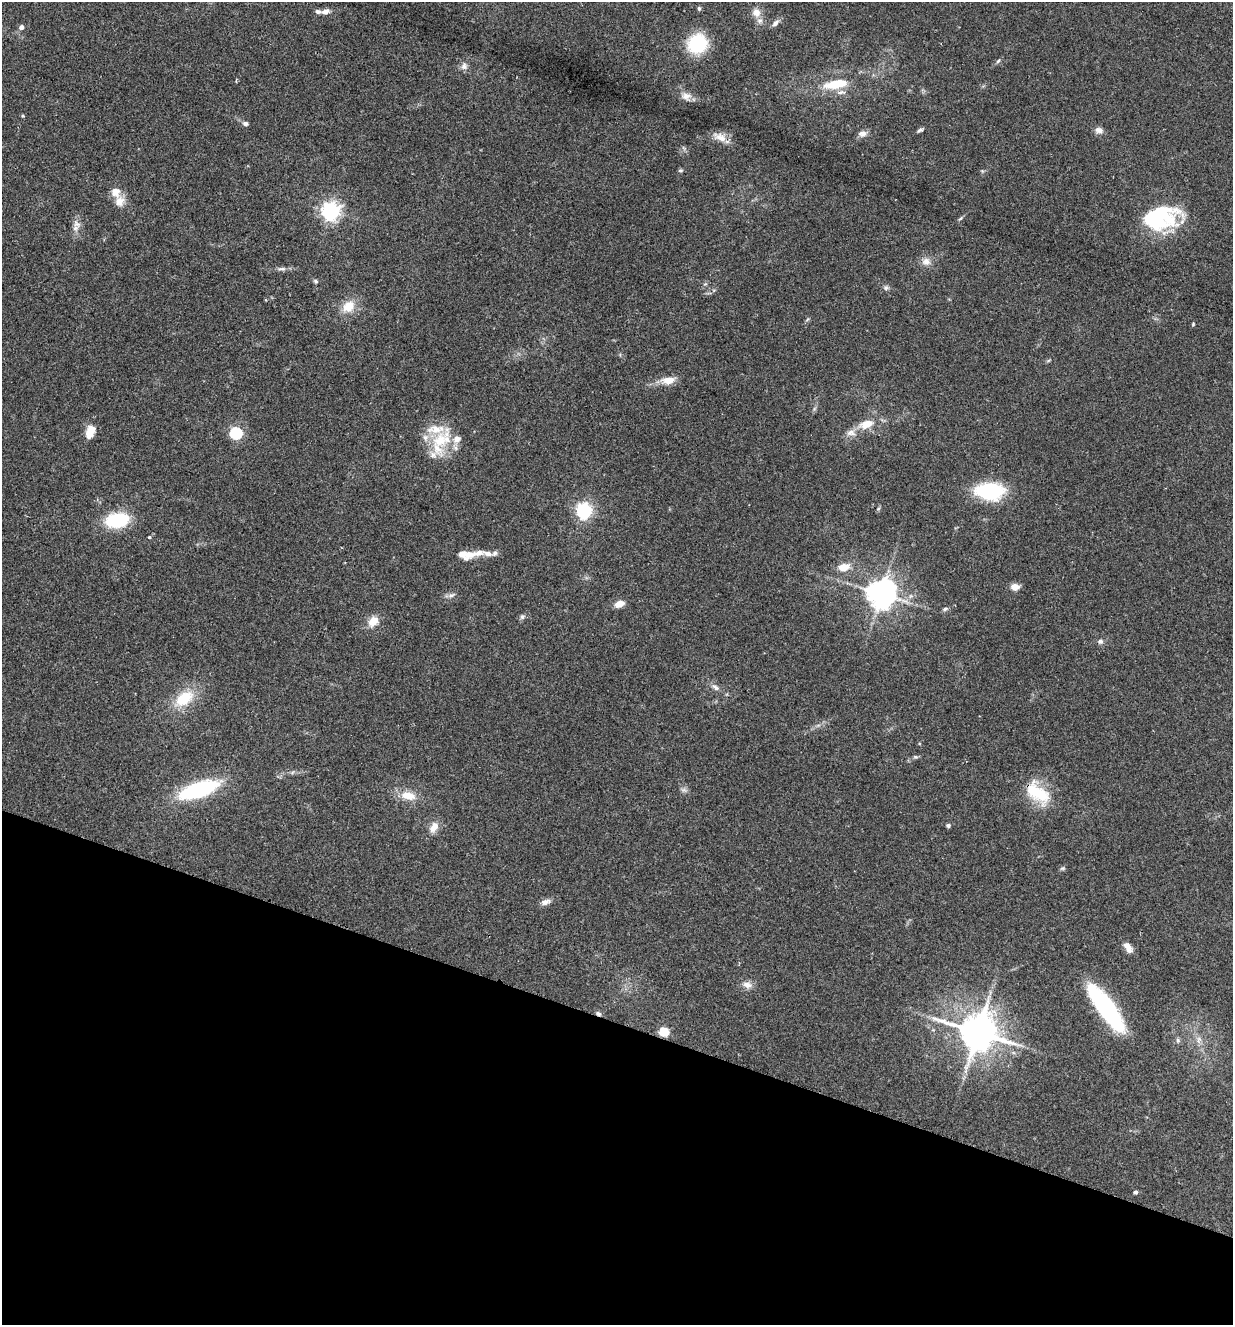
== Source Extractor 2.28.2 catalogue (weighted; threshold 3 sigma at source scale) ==
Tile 15 of 4 x 4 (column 3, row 4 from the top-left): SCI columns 2649-3879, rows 25-1347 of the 5425 x 5337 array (HDU 1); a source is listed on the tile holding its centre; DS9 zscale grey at full resolution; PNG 1235 x 1327 px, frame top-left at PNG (2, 2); no overlay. Shown black and unused: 23% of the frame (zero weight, under 2 of 3 exposures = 3% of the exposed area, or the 3 px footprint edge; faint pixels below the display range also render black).
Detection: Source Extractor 2.28.2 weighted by HDU 2 'WHT'; one run over the whole footprint, this tile lists its part. Background 0.152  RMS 0.01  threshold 0.047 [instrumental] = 3 sigma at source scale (4.5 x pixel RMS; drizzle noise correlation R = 1.50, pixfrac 1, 0.05/0.05 arcsec/px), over >= 5 px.
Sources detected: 79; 1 too faint to see at this stretch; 2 inside a brighter object's white glare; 1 cosmic-ray / hot-pixel residue — not listed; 9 inside a brighter listed object's ellipse — not listed separately; the other 66 listed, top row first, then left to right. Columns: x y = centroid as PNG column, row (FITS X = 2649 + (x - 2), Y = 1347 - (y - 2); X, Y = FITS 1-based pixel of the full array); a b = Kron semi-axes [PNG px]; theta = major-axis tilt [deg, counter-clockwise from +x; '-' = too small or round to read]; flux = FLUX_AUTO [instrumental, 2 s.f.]
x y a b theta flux
699 8 6 5 - 1.5
325 12 11 6 8 5.3
756 13 12 11 - 8.5
775 23 12 6 43 3.7
21 27 5 5 - 4.1
697 44 17 16 - 61
998 61 7 4 45 1.7
464 66 9 8 - 4.4
236 81 5 3 - 1
836 84 29 10 10 27
686 96 13 10 -10 7
245 124 6 5 - 2.9
920 130 9 4 26 2
1099 130 11 8 -11 4.6
863 134 11 8 11 5.1
720 137 21 10 -22 10
680 170 7 3 8 1.4
115 192 12 11 - 9.6
331 211 7 6 - 500
1162 213 44 29 -26 70
960 218 7 4 45 1.5
76 224 9 8 - 5
926 261 12 10 -14 7.1
282 269 12 5 -1 3.3
316 281 7 4 -28 1.7
886 288 7 6 - 2.5
348 306 16 13 40 17
1193 324 4 4 - 1
668 380 17 9 3 12
867 424 18 10 18 16
91 429 12 12 - 9.6
236 433 6 5 - 140
851 433 13 8 -2 6.3
441 440 36 22 45 43
990 491 22 13 -1 90
584 511 6 6 - 320
117 520 25 15 7 50
149 537 4 3 - 1.3
495 553 8 6 34 2.7
466 554 27 11 -4 15
844 567 14 9 12 12
1015 587 9 8 - 7.1
882 594 8 8 - 1600
451 595 7 4 1 2.6
620 604 9 6 21 9.7
945 609 8 5 11 2.1
522 617 7 6 - 2.4
373 621 15 11 50 11
1100 641 7 6 - 3
715 687 12 6 -40 4.4
184 698 26 16 36 32
915 757 6 4 -19 1.6
199 790 38 14 19 100
1038 793 34 18 -41 41
408 796 18 10 -12 16
948 825 5 5 - 2
434 827 14 9 60 9.1
1062 868 7 4 19 1.6
545 902 13 7 19 5
1128 947 14 7 -58 8.2
747 985 14 8 -14 6.5
1106 1008 48 13 -54 140
664 1032 5 5 - 52
978 1032 11 10 - 3100
1178 1040 7 5 -70 2.1
1135 1192 4 4 - 2.2
Overlapping masked pixels (flux is a lower limit): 1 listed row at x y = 1038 793